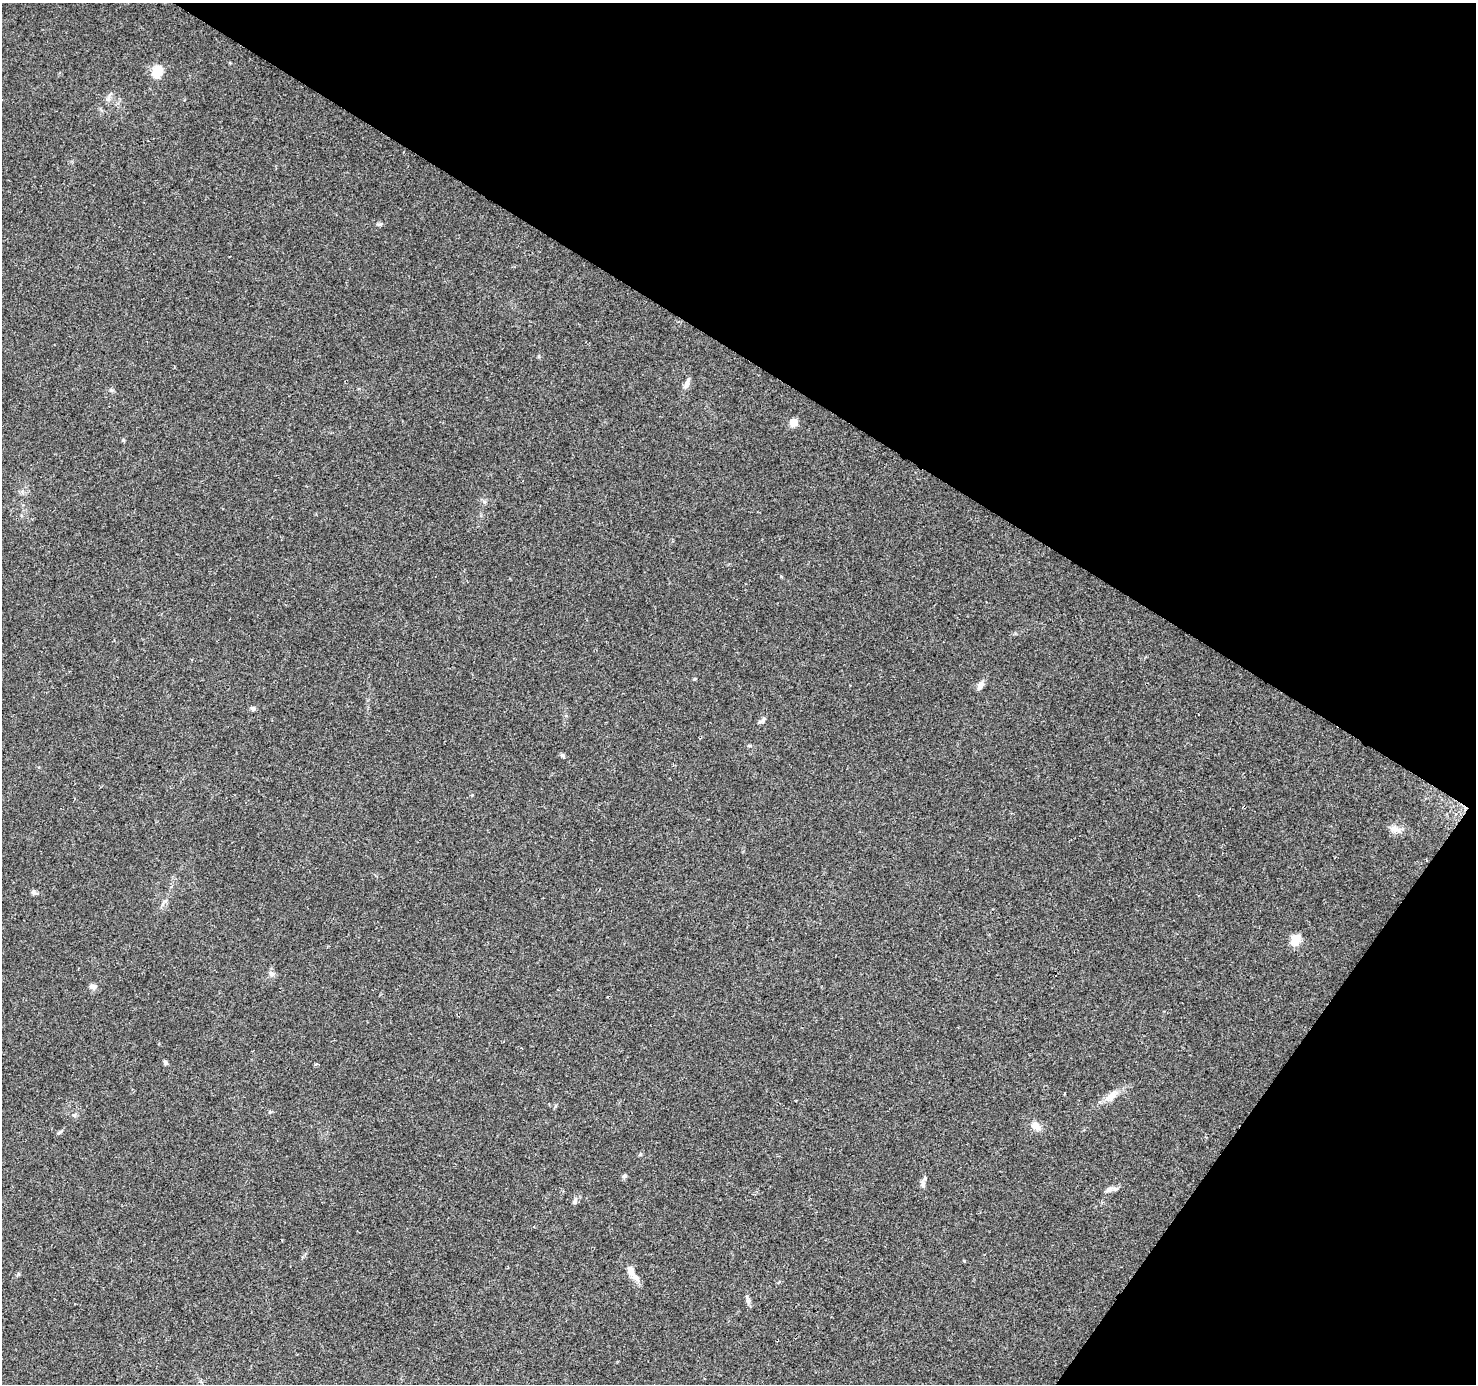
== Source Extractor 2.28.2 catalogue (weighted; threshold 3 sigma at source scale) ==
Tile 8 of 4 x 4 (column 4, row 2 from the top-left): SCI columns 4432-5905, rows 3018-4399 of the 5905 x 5969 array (HDU 1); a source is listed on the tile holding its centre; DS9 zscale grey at full resolution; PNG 1478 x 1386 px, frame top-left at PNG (2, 3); no overlay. Shown black and unused: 32% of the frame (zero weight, under 2 of 3 exposures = <1% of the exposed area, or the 3 px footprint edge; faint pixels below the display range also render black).
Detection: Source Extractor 2.28.2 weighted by HDU 2 'WHT'; one run over the whole footprint, this tile lists its part. Background 0.047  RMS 0.0058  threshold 0.0262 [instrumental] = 3 sigma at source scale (4.5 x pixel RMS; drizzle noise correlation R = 1.50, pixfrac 1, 0.0396/0.0396 arcsec/px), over >= 5 px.
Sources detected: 29; all 29 listed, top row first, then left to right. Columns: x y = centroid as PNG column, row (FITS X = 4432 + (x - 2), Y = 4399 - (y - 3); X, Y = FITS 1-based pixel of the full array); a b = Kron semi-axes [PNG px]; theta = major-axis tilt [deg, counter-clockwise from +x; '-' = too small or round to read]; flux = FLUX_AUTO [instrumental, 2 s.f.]
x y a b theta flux
157 71 6 5 - 45
379 224 10 3 9 1
687 383 16 5 66 2.7
111 390 7 4 -18 0.93
793 422 5 5 - 17
123 440 5 5 - 0.67
694 679 4 4 - 0.6
980 686 11 6 67 3.2
253 709 6 6 - 1.3
749 746 6 4 -1 0.7
563 755 7 5 -41 1.1
1394 829 13 9 -21 4
34 893 8 6 -32 1.4
1295 940 6 5 - 31
272 974 8 7 - 2.2
93 986 8 6 -24 2.6
165 1063 6 5 - 1.2
316 1064 4 3 - 0.88
1112 1095 23 9 40 6.4
74 1115 6 5 - 1.1
1036 1126 12 9 -32 5
59 1132 10 4 44 1
624 1176 6 5 - 1.1
923 1184 14 5 -86 2.1
1109 1190 12 7 17 2.6
575 1201 8 5 59 1.7
964 1261 4 4 - 0.5
632 1272 24 8 -54 6.2
748 1302 9 5 87 1.7
Unlisted compact peaks at least as high as the median listed source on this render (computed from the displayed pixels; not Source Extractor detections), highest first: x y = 640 1154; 763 720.